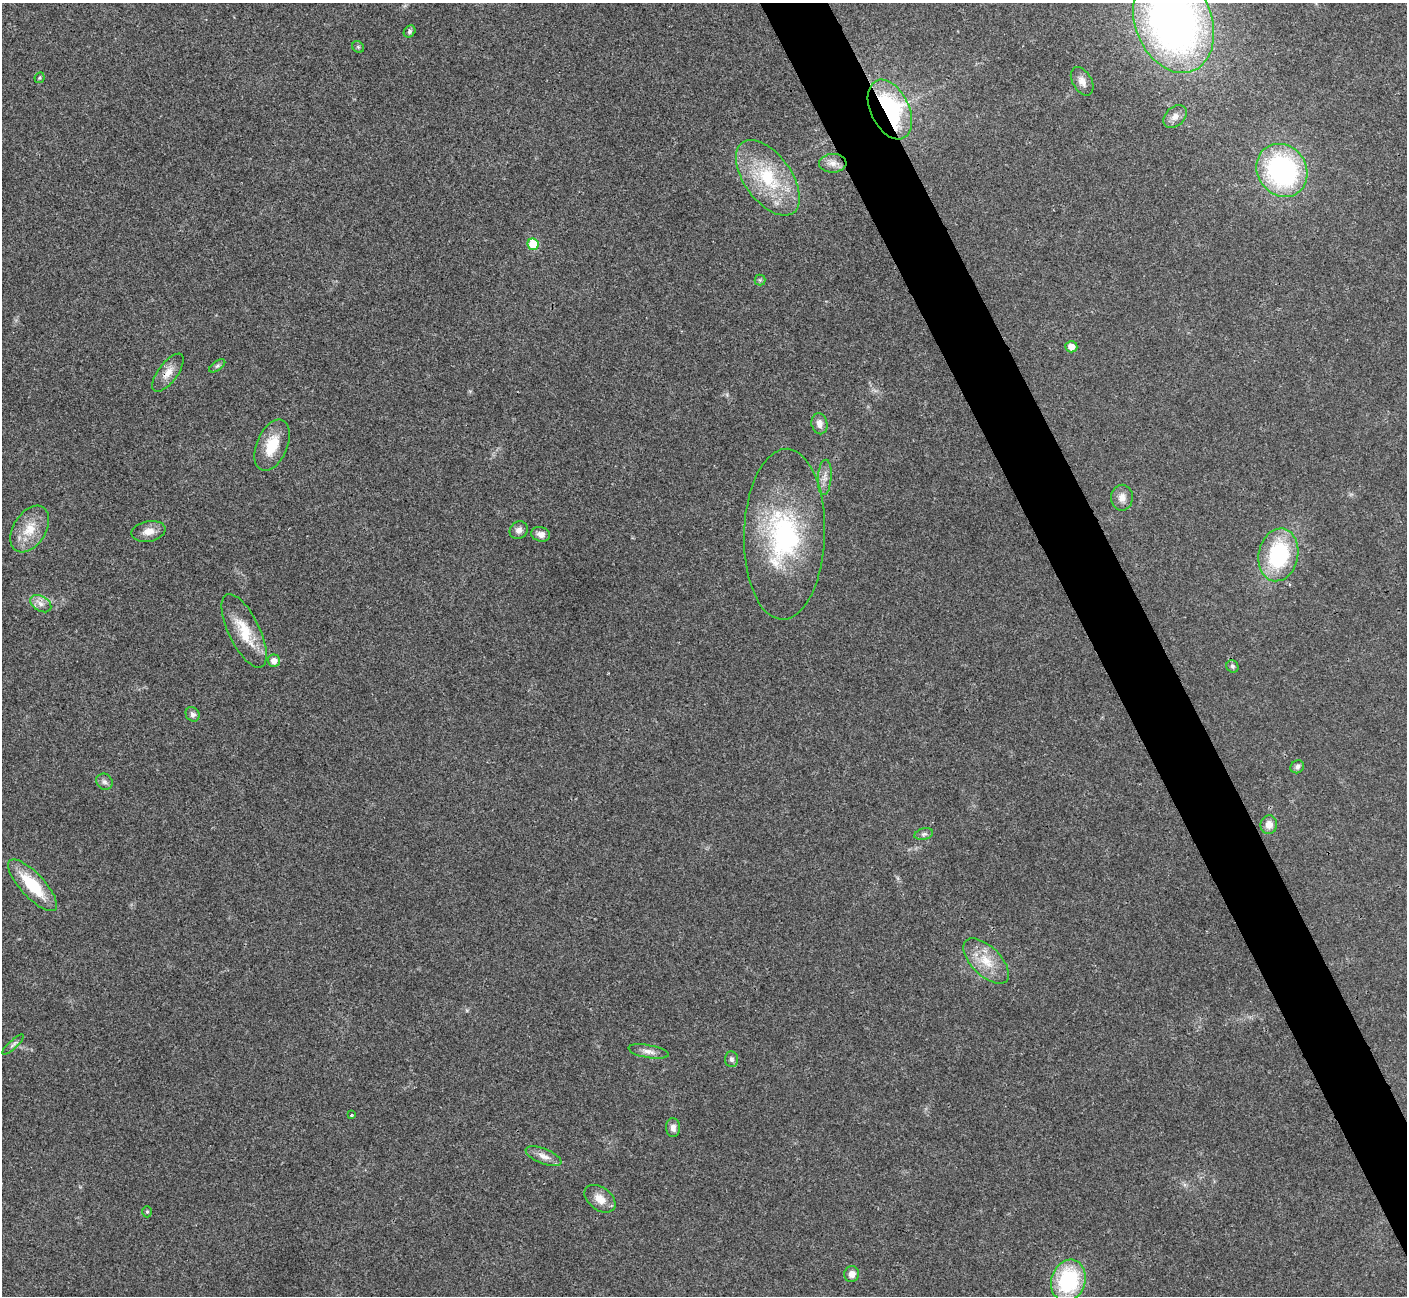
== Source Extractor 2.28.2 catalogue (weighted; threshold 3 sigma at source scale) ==
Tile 6 of 4 x 4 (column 2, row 2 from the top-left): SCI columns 1409-2813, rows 2743-4036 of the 5629 x 5617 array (HDU 1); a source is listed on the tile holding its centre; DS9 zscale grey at full resolution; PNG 1409 x 1298 px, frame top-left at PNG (2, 3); each listed source drawn as its Kron ellipse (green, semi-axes under 4 px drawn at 4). Shown black and unused: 4% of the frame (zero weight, under 3 of 4 exposures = <1% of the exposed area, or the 3 px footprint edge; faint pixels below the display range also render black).
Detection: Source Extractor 2.28.2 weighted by HDU 2 'WHT'; one run over the whole footprint, this tile lists its part. Background 0.022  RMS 0.0041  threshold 0.0183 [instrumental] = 3 sigma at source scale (4.5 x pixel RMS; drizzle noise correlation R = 1.50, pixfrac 1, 0.05/0.05 arcsec/px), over >= 5 px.
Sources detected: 47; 1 inside a brighter object's white glare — neither listed nor drawn; the other 46 listed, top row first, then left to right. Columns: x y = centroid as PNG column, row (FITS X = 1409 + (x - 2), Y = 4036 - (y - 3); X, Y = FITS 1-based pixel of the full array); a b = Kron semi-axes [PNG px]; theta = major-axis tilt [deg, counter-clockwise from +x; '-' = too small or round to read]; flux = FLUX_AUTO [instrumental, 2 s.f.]
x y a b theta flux
1174 22 53 38 -69 240
410 31 6 5 - 0.95
358 47 6 5 - 0.66
40 78 5 5 - 0.53
1082 81 15 9 -60 2.9
890 110 32 19 -64 56
1175 117 13 9 42 2.7
833 163 14 9 2 2.8
1282 170 27 24 -54 71
768 178 43 23 -54 27
533 244 6 5 - 14
760 280 5 5 - 0.7
1071 347 6 5 - 3.6
217 366 9 4 35 0.88
168 373 22 9 53 4.6
819 424 11 8 -78 2.6
272 445 27 15 67 11
825 477 18 7 86 2.9
1122 498 13 11 90 3.2
30 529 25 16 58 9.6
519 530 9 8 - 1.9
148 531 17 10 12 4.1
541 534 9 7 -16 2.3
784 534 85 40 88 67
1278 555 26 19 78 38
41 604 11 7 -29 2.5
244 631 40 15 -64 13
274 661 6 6 - 3
1232 666 6 5 - 0.85
193 714 7 6 - 1.4
1297 767 7 6 - 1.2
104 782 8 7 - 1.4
1269 825 9 8 - 3.3
924 834 9 5 15 1.1
32 885 33 12 -47 19
986 961 28 14 -44 10
13 1044 14 3 42 0.97
648 1051 20 6 -10 2.5
731 1059 7 6 - 1.1
351 1115 4 3 - 0.41
673 1128 9 7 -86 2
544 1156 19 7 -21 3.2
600 1199 17 11 -37 4.8
147 1212 5 5 - 0.68
852 1274 8 7 - 2.7
1068 1281 21 17 73 37
Overlapping masked pixels (flux is a lower limit): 2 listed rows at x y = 890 110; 168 373
Isophote crosses this tile's border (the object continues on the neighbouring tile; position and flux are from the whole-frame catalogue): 1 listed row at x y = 1174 22